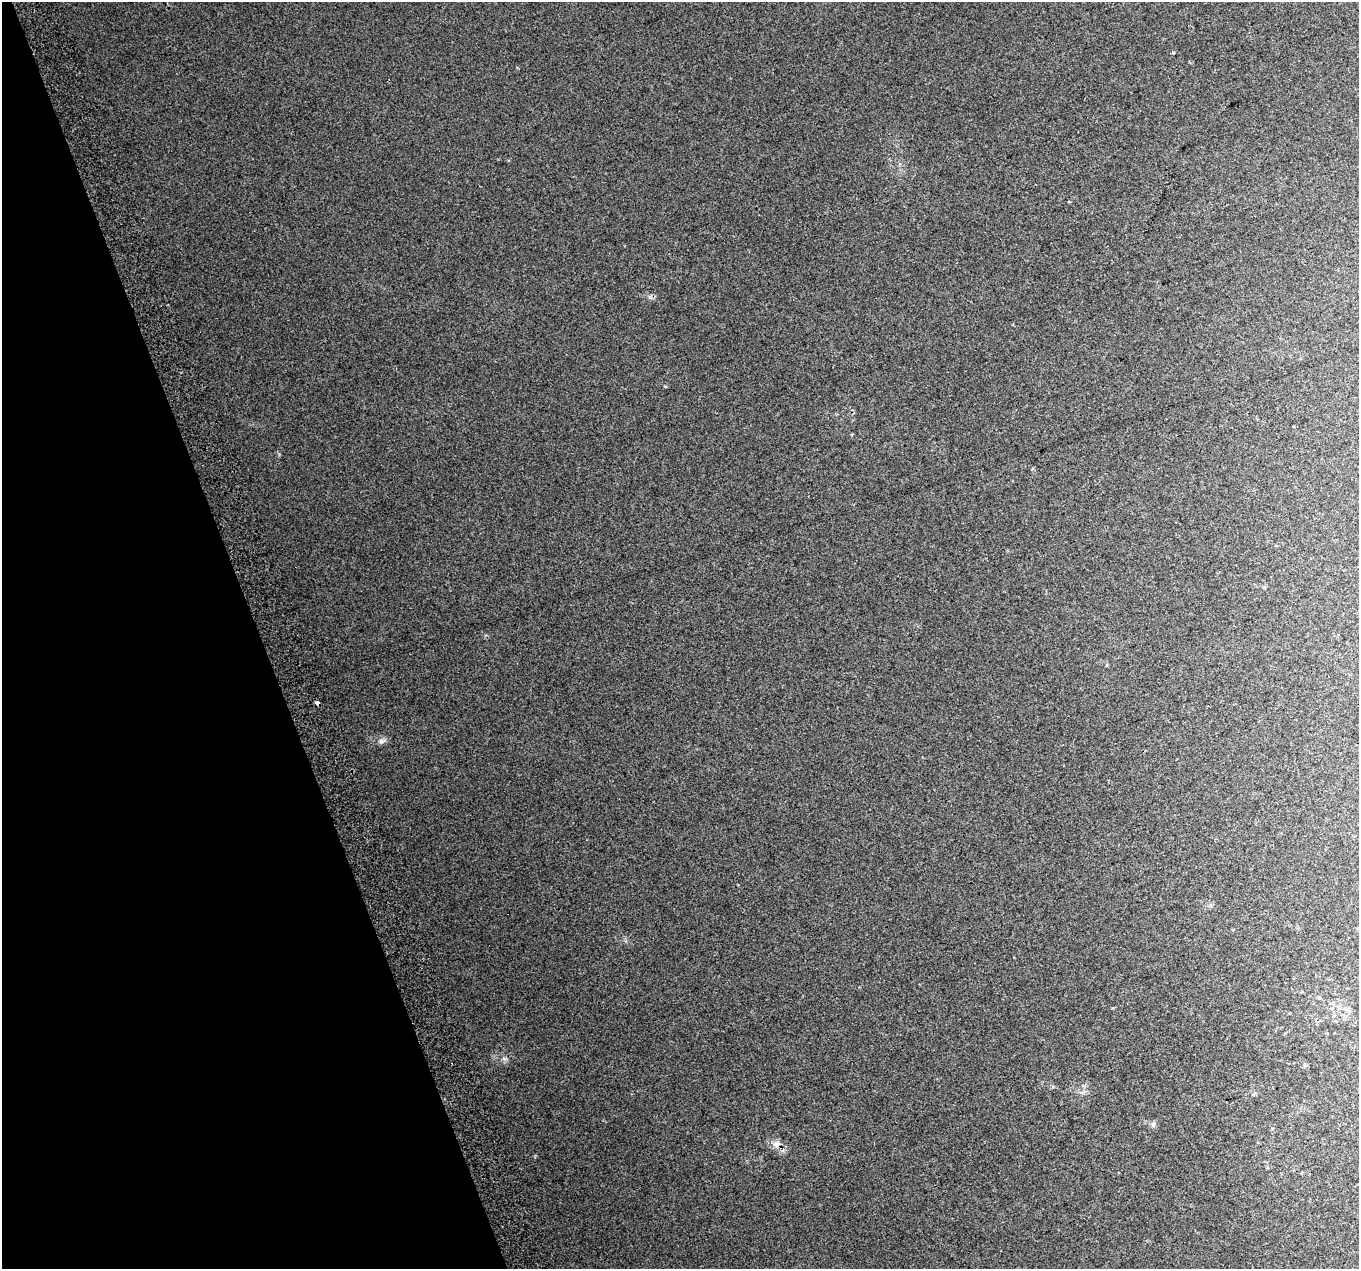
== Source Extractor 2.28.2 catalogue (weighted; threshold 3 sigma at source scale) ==
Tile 5 of 4 x 4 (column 1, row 2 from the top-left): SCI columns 43-1399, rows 2673-3939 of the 5515 x 5290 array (HDU 1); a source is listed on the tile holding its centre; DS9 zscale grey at full resolution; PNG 1361 x 1271 px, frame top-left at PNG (2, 2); no overlay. Shown black and unused: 19% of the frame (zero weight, under 2 of 3 exposures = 2% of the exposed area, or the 3 px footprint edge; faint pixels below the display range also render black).
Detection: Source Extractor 2.28.2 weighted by HDU 2 'WHT'; one run over the whole footprint, this tile lists its part. Background 0.0694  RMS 0.013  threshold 0.0591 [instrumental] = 3 sigma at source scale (4.5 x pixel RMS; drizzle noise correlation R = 1.50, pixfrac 1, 0.0396/0.0396 arcsec/px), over >= 5 px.
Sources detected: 4; all 4 listed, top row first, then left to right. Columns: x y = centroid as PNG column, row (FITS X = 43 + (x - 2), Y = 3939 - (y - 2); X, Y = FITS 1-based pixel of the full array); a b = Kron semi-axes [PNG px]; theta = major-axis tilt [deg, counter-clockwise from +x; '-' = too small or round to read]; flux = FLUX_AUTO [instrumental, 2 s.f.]
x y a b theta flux
317 703 4 3 - 9.2
382 742 9 6 5 4.3
1153 1124 8 6 -89 3.1
776 1144 14 8 14 8.2
Overlapping masked pixels (flux is a lower limit): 2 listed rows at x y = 317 703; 776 1144